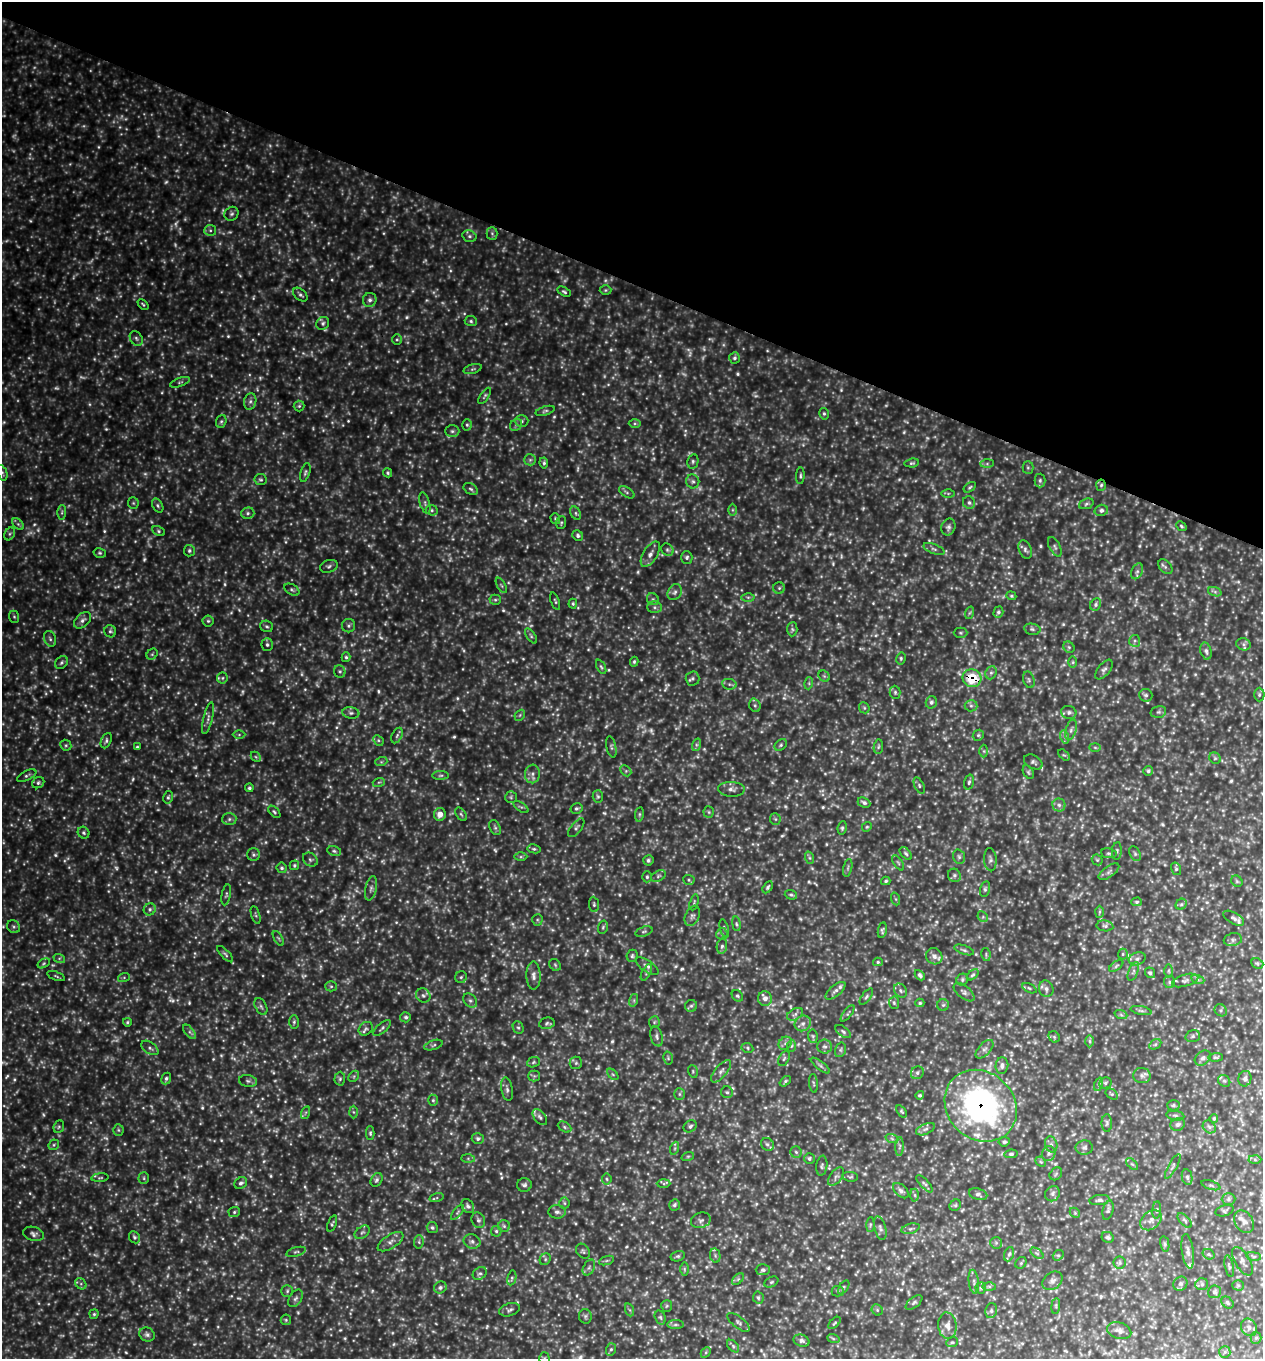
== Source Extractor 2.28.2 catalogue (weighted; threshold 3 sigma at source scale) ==
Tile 2 of 4 x 4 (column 2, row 1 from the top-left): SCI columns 1559-2819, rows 4104-5460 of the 5508 x 5494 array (HDU 1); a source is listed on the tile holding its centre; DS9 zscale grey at full resolution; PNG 1265 x 1361 px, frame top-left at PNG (2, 2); each listed source drawn as its Kron ellipse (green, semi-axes under 4 px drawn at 4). Shown black and unused: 21% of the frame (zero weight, under 3 of 4 exposures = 4% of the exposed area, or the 3 px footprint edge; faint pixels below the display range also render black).
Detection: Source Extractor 2.28.2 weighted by HDU 2 'WHT'; one run over the whole footprint, this tile lists its part. Background 6.18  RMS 1.1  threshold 4.77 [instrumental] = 3 sigma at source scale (4.5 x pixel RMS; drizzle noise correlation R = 1.50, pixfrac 1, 0.05/0.05 arcsec/px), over >= 5 px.
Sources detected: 1029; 170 too faint to see at this stretch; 1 long thin detection or spike segment (spike, bleed or trail) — neither listed nor drawn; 12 inside a brighter listed object's ellipse — not listed separately; of the other 846, all 500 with FLUX_AUTO >= 153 (the completeness limit of this list) listed and drawn (346 fainter detections not listed), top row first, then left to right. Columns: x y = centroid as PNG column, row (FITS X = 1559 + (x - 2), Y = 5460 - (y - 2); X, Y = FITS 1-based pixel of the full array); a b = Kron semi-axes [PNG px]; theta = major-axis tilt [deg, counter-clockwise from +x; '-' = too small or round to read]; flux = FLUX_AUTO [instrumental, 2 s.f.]
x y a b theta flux
231 214 7 6 - 280
210 230 6 5 - 230
492 233 6 5 - 200
469 236 7 5 -15 250
605 290 6 5 - 160
564 292 7 4 -29 200
300 295 8 5 -43 260
370 300 7 6 - 380
143 304 6 3 -44 150
471 321 6 5 - 220
323 323 7 6 - 280
136 338 8 6 -58 260
397 339 5 5 - 180
734 358 6 5 - 240
473 369 9 4 16 200
180 382 10 4 19 200
485 396 9 4 55 180
250 402 8 6 73 320
299 406 5 5 - 170
545 411 10 4 17 220
824 414 6 4 -76 180
221 421 6 5 - 200
522 421 6 5 - 270
635 423 6 4 0 180
467 425 6 5 - 200
516 425 6 5 - 230
452 431 7 6 - 260
530 460 6 5 - 240
693 461 7 5 78 220
544 463 5 4 - 190
912 463 7 4 8 180
987 464 7 4 1 200
1028 468 6 5 - 180
305 472 10 4 73 230
2 473 8 5 -69 200
388 473 5 4 - 180
800 476 8 4 86 180
261 480 6 5 - 180
693 481 7 6 - 270
1040 481 7 5 89 240
1101 485 5 4 - 200
970 487 7 3 34 150
471 489 8 5 -33 240
627 492 9 4 -34 230
948 493 6 4 0 170
133 503 5 5 - 170
425 503 11 5 -74 310
969 503 6 6 - 280
1086 504 7 5 21 220
158 506 7 5 -60 220
432 510 6 5 - 210
732 510 6 4 -90 160
1101 510 6 5 - 340
62 512 7 4 88 180
248 513 7 5 14 250
576 513 7 5 -59 200
555 519 5 5 - 160
561 523 6 5 - 170
18 524 7 4 -45 190
1181 526 5 4 - 170
948 527 8 7 - 360
159 531 6 4 -29 180
10 534 7 5 60 210
578 535 6 5 - 260
1055 547 10 5 -62 280
934 549 11 5 -21 320
667 550 7 5 -44 220
1025 550 10 6 -68 330
189 551 6 5 - 200
100 553 6 5 - 180
650 554 14 7 58 650
687 557 6 5 - 260
329 566 9 6 18 270
1165 567 8 6 -49 280
1137 571 8 5 63 260
501 585 8 3 -60 150
779 588 6 5 - 180
292 590 8 5 -29 220
675 592 8 6 61 330
1215 592 7 4 -19 230
1011 596 5 4 - 150
748 597 6 4 -1 180
653 599 6 5 - 220
495 600 5 5 - 190
555 601 9 3 -71 160
573 604 5 4 - 160
1096 604 6 5 - 270
654 607 7 6 - 280
998 612 5 5 - 250
969 613 6 4 70 150
14 617 6 5 - 160
83 620 10 6 43 440
208 621 5 5 - 190
267 626 6 5 - 200
348 626 6 6 - 260
792 629 7 5 86 190
1032 629 8 5 -10 240
110 631 6 6 - 230
961 633 7 5 0 170
531 636 8 4 -55 210
50 639 8 5 -71 270
1135 641 6 5 - 250
1244 644 7 6 - 270
267 645 6 5 - 210
1069 647 6 5 - 170
1206 651 8 5 -75 340
152 654 6 5 - 160
346 657 5 4 - 180
901 658 6 4 79 170
634 662 5 3 - 160
1073 662 6 4 -90 160
61 663 7 5 46 210
601 667 8 4 -64 180
1104 669 12 6 50 360
340 671 6 5 - 220
991 673 7 5 68 250
824 676 6 5 - 190
222 678 5 5 - 200
693 678 7 7 - 280
972 678 9 9 - 4700
1029 680 8 5 -72 250
809 683 6 4 74 160
729 684 7 5 -9 250
895 692 6 5 - 210
1146 695 7 6 - 250
1259 695 7 5 -89 200
931 702 6 5 - 310
755 705 7 5 -69 230
971 706 6 5 - 260
864 708 6 5 - 170
1069 712 8 6 -12 330
1158 712 8 5 14 250
351 713 8 5 -8 310
520 715 6 4 48 170
208 718 16 4 76 430
1071 730 11 5 73 340
239 735 6 4 0 150
397 735 8 5 63 230
978 735 6 5 - 180
1065 737 7 4 -72 220
378 740 6 4 -46 180
106 741 8 5 66 240
66 745 6 5 - 180
696 745 6 4 72 210
781 745 7 5 41 210
137 747 4 3 - 160
611 747 11 5 -77 220
878 747 7 4 83 170
1095 747 6 4 -2 160
984 751 6 4 -89 160
1064 755 7 4 -42 160
256 757 6 4 -45 150
1215 758 6 5 - 180
381 762 6 4 18 150
1033 762 10 6 -30 290
626 771 6 4 -45 170
1148 771 5 4 - 230
1028 772 7 5 -61 190
532 774 9 7 82 480
441 775 8 4 1 200
27 776 10 4 26 240
379 782 6 4 17 160
969 782 7 4 74 230
38 783 6 5 - 230
919 785 8 4 -65 210
249 788 4 4 - 180
731 789 13 7 -2 560
598 796 6 5 - 200
168 797 6 4 79 210
511 797 6 5 - 190
864 803 7 4 -26 290
1059 805 6 6 - 360
521 807 9 4 -34 190
576 808 6 5 - 220
274 812 7 4 -46 190
709 812 5 5 - 180
440 814 6 6 - 790
461 814 7 4 -54 190
639 814 7 4 82 180
229 819 7 6 - 280
775 819 5 5 - 170
867 827 5 4 - 160
495 828 8 5 -63 220
576 828 11 5 52 270
842 828 6 4 81 190
84 833 6 5 - 230
534 849 6 4 -9 180
334 851 7 4 -11 200
1117 851 9 5 85 210
906 853 7 4 -46 220
1109 853 8 5 -9 210
1135 854 8 5 -63 230
254 855 6 6 - 250
521 857 6 4 1 160
959 857 7 5 -73 250
810 858 6 4 -71 200
310 860 8 6 -37 270
648 860 5 5 - 250
990 860 11 6 -86 360
1097 860 6 5 - 170
898 863 9 3 -56 170
294 865 5 5 - 220
282 868 5 5 - 240
848 868 9 3 77 190
1176 869 6 5 - 190
1109 872 12 5 35 350
954 875 7 6 - 250
658 876 8 5 28 230
647 877 5 4 - 190
689 880 6 5 - 180
886 881 5 4 - 200
1237 881 6 5 - 150
768 887 7 4 59 200
371 888 12 5 77 370
985 889 8 5 76 210
226 895 10 4 79 220
791 895 6 4 -19 210
896 899 7 4 -70 170
694 902 8 4 75 160
1137 902 5 4 - 170
594 904 8 5 -84 190
1181 904 6 5 - 190
150 909 6 5 - 260
1099 912 6 4 88 170
256 915 9 3 -73 150
692 916 10 7 65 360
983 917 6 4 -46 200
1234 918 11 5 -29 420
537 920 6 5 - 150
736 924 7 4 -82 190
1105 926 8 5 -10 270
14 927 7 6 - 230
603 927 7 5 75 170
724 928 9 4 -75 180
882 930 8 4 81 230
644 931 9 5 18 230
722 934 6 5 - 210
278 938 8 3 -60 160
1233 940 9 6 10 340
722 946 7 5 79 250
964 950 10 4 -18 250
225 954 10 4 -46 230
1123 954 5 5 - 170
986 955 6 4 -81 160
632 956 6 5 - 200
934 956 8 7 - 550
59 958 6 4 -18 160
1137 959 8 6 20 360
878 962 5 4 - 170
44 963 6 4 32 160
1257 963 6 5 - 180
555 965 6 5 - 170
647 966 13 5 -33 370
1116 966 8 4 36 190
1133 971 10 4 68 320
1168 971 6 4 -89 190
646 972 9 4 61 220
1150 973 5 5 - 280
920 975 6 4 -46 280
973 975 7 4 43 210
56 976 9 3 -20 160
533 976 14 7 -89 560
124 977 6 4 19 150
461 977 6 5 - 200
962 980 6 5 - 250
1185 980 13 6 16 390
1198 980 7 4 -19 190
1169 982 6 5 - 230
331 986 5 5 - 180
1029 988 7 4 -27 180
1046 989 8 7 - 400
835 991 12 5 40 390
900 991 7 6 - 260
964 992 12 6 -39 430
423 996 7 6 - 330
737 996 6 5 - 190
866 997 9 4 53 230
765 999 7 7 - 610
634 1000 6 4 73 180
470 1001 8 6 -48 280
894 1003 6 5 - 170
920 1003 4 4 - 180
943 1005 6 6 - 200
261 1006 9 5 -62 260
691 1006 6 6 - 220
1221 1010 6 5 - 220
1141 1011 10 4 -11 250
848 1013 10 4 53 170
795 1014 8 5 30 310
1121 1015 6 4 -19 170
406 1017 5 5 - 240
127 1022 4 4 - 170
294 1022 7 5 89 190
654 1022 6 5 - 190
547 1023 8 5 10 220
803 1023 8 7 - 420
382 1028 11 4 40 240
518 1028 6 5 - 200
366 1029 7 6 - 280
190 1032 8 4 -51 290
843 1032 9 4 -38 240
656 1036 10 6 -75 330
813 1036 7 5 -82 180
1193 1036 7 5 16 240
1054 1037 6 5 - 170
1090 1041 6 4 -89 180
785 1043 7 5 45 310
1155 1044 6 4 30 190
433 1045 9 4 17 230
791 1046 6 4 86 180
825 1047 7 7 - 340
150 1048 10 5 -35 320
747 1048 6 5 - 160
984 1049 11 6 47 420
840 1050 7 5 73 220
1216 1057 7 4 2 170
668 1058 6 5 - 170
1203 1058 9 6 39 360
784 1059 8 5 62 220
533 1062 6 5 - 160
576 1063 6 6 - 210
820 1066 11 4 -38 240
1002 1066 8 6 84 430
693 1071 6 4 -72 160
721 1071 14 6 49 460
917 1073 7 6 - 300
613 1074 7 4 -44 160
354 1076 6 4 46 170
534 1076 5 5 - 200
1142 1076 8 7 - 370
166 1079 6 5 - 280
340 1079 7 5 88 200
1245 1079 8 6 78 380
248 1081 9 6 -10 290
785 1081 6 4 39 170
1224 1081 6 5 - 230
813 1083 9 3 -84 170
1105 1083 6 5 - 230
1099 1084 7 4 71 210
507 1089 12 5 -80 360
727 1092 6 5 - 210
679 1094 6 5 - 190
1112 1094 7 4 -35 160
920 1095 4 4 - 190
433 1100 5 5 - 190
1173 1105 6 5 - 200
981 1106 38 33 -44 29000
901 1111 7 4 -55 170
353 1112 6 4 -88 170
305 1113 6 4 71 180
1175 1116 9 5 -10 240
540 1117 9 5 -51 280
1214 1118 4 4 - 180
1107 1123 8 5 90 230
1178 1124 7 6 - 350
690 1126 7 5 42 280
59 1127 6 5 - 180
564 1127 7 5 -29 200
1209 1127 7 5 -45 280
925 1129 10 5 25 320
118 1130 5 5 - 180
370 1133 6 4 -90 180
478 1138 6 5 - 260
892 1139 6 4 -20 210
1004 1142 6 4 9 220
767 1144 7 6 - 260
1051 1144 8 6 -73 350
54 1145 6 5 - 170
900 1146 9 4 88 240
675 1148 7 4 71 180
1084 1148 8 7 - 350
796 1152 6 5 - 200
1049 1153 7 6 - 330
1011 1154 7 4 7 190
688 1156 6 4 18 150
468 1158 7 4 0 180
809 1159 5 5 - 200
1255 1160 6 4 -2 190
1041 1162 6 4 -43 170
1132 1164 7 4 -44 170
822 1166 10 5 82 240
1173 1166 14 3 61 230
1056 1174 7 5 47 220
836 1177 11 5 53 330
850 1177 7 4 -8 170
1187 1177 8 5 -79 260
100 1178 8 4 5 170
144 1178 6 5 - 170
607 1179 5 5 - 190
377 1180 7 5 58 290
241 1183 7 5 31 260
664 1184 7 4 2 150
925 1184 11 4 -47 240
524 1185 7 7 - 330
1211 1185 10 4 -17 180
901 1191 9 5 -44 370
978 1194 9 5 -15 290
1053 1194 8 7 - 360
915 1195 6 4 -89 190
437 1198 7 4 18 170
1228 1199 7 6 - 240
1100 1200 10 5 6 290
564 1203 5 5 - 170
675 1205 6 5 - 260
955 1205 6 5 - 170
468 1206 7 5 -54 290
1108 1210 10 5 76 250
1157 1210 8 4 85 160
1224 1211 9 5 15 220
234 1212 6 5 - 190
457 1212 9 4 51 200
557 1212 8 7 - 400
1075 1213 6 4 -46 160
478 1220 8 6 -64 290
701 1220 10 7 17 370
1151 1220 12 8 39 560
1185 1220 9 4 -46 220
1244 1222 12 9 -55 650
332 1224 8 4 69 170
870 1225 7 4 89 180
504 1226 6 5 - 210
432 1228 5 5 - 240
880 1228 12 5 -75 330
910 1229 9 5 15 260
496 1231 5 5 - 210
362 1232 8 5 37 260
33 1234 10 7 -15 370
134 1237 6 5 - 250
1108 1237 6 5 - 220
472 1241 8 7 - 380
390 1242 14 7 32 540
419 1242 6 4 85 180
996 1243 6 6 - 220
1165 1244 8 4 -78 190
583 1251 8 6 -50 220
1188 1251 17 6 -82 530
296 1252 10 4 16 220
1037 1253 7 4 -37 190
1009 1254 7 4 68 230
1208 1254 6 5 - 160
715 1255 7 5 -79 260
1058 1255 5 5 - 180
678 1256 7 5 14 200
1254 1256 7 4 -8 180
545 1259 6 5 - 190
606 1261 8 3 19 170
1242 1261 16 7 -59 510
1021 1263 6 5 - 170
1119 1263 6 6 - 220
1229 1266 11 3 -79 190
589 1268 8 5 63 280
684 1269 6 4 -89 180
763 1270 7 5 2 260
480 1273 7 6 - 240
512 1278 7 4 77 200
738 1279 7 4 45 200
1052 1281 11 8 37 510
771 1282 7 5 27 200
974 1282 12 5 -83 360
81 1284 6 5 - 220
1180 1284 7 6 - 290
1202 1284 6 6 - 230
1238 1285 5 5 - 170
989 1286 7 4 -1 190
440 1287 6 5 - 300
844 1287 8 4 56 180
981 1288 5 5 - 160
287 1291 6 5 - 190
838 1291 6 5 - 180
1214 1292 6 6 - 220
295 1298 10 6 56 320
758 1298 6 5 - 230
914 1302 10 5 38 260
1228 1303 7 5 -47 210
667 1306 6 5 - 180
1056 1306 8 4 83 160
509 1310 10 6 16 310
630 1310 7 4 -70 170
877 1310 6 5 - 170
991 1311 8 5 76 260
94 1314 5 4 - 170
585 1316 7 6 - 240
660 1317 7 5 -72 200
286 1320 5 5 - 160
738 1322 13 5 -38 330
834 1323 7 4 44 160
675 1325 8 4 0 230
947 1326 13 9 -84 760
1249 1327 9 7 -59 440
1119 1331 12 8 -16 590
147 1335 8 6 -28 380
833 1338 6 4 -20 160
1256 1338 6 5 - 220
801 1341 8 6 -18 350
952 1342 6 5 - 170
733 1346 7 4 -46 250
611 1349 6 5 - 210
706 1352 6 4 47 180
1225 1352 6 5 - 210
544 1358 5 5 - 160
Overlapping masked pixels (flux is a lower limit): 3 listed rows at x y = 1101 485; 972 678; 981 1106
Isophote crosses this tile's border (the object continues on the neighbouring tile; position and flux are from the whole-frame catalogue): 2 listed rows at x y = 2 473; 544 1358
Unlisted compact peaks at least as high as the median listed source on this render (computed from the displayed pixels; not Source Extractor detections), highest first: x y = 1117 833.